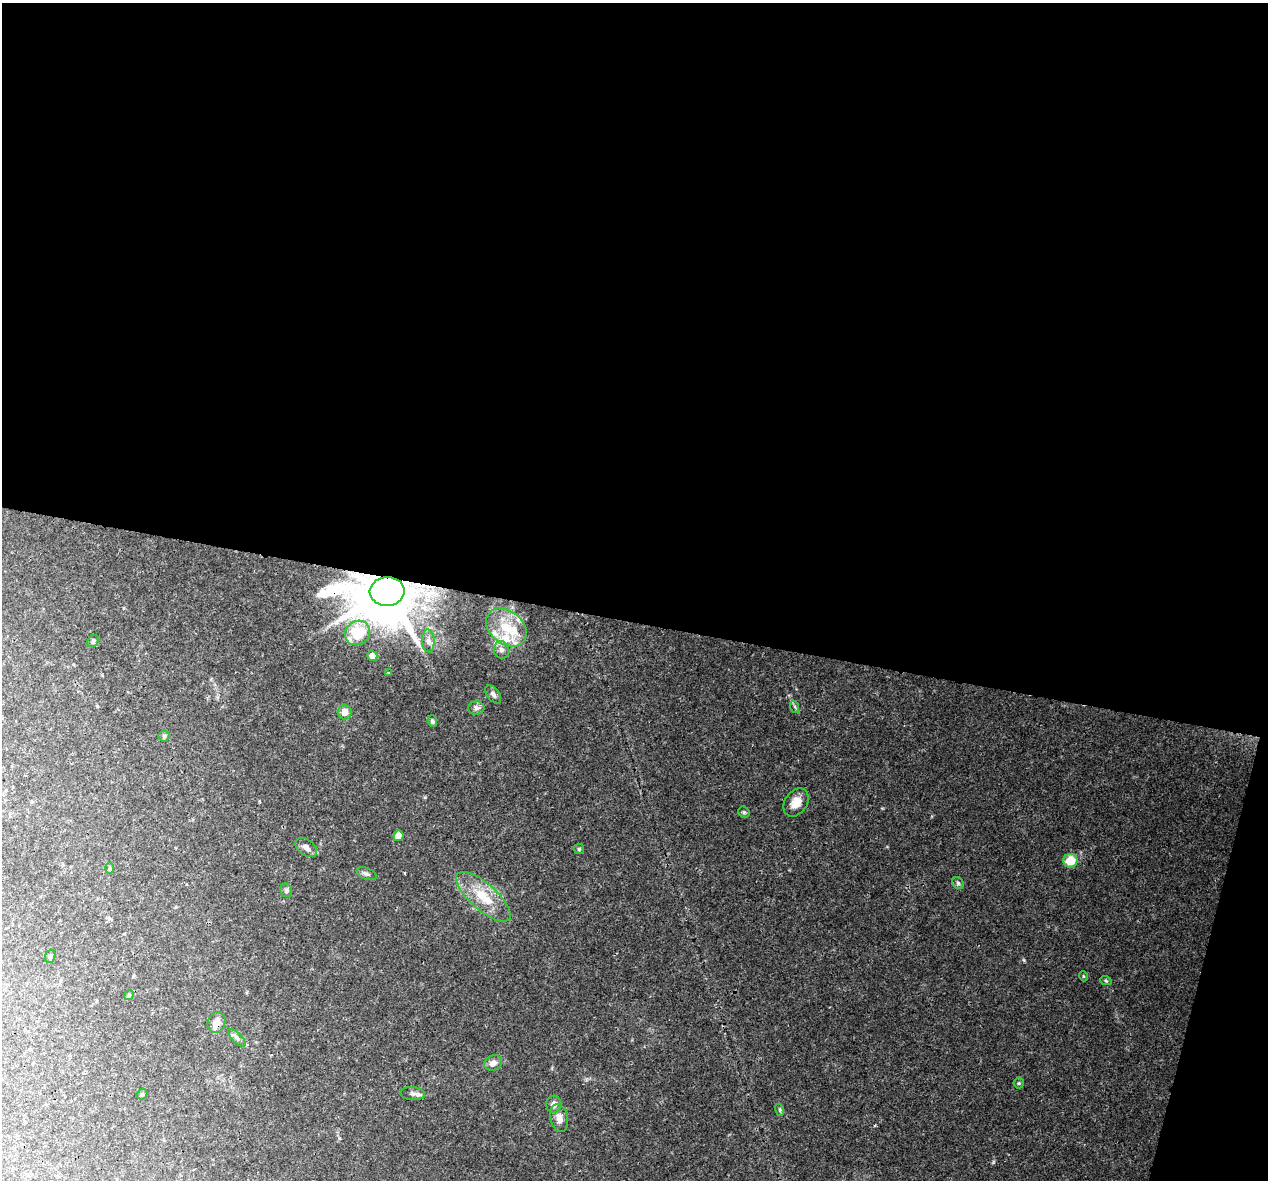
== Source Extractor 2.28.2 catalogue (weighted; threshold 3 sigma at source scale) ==
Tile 4 of 4 x 4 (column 4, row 1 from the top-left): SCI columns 3811-5076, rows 3812-4989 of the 5100 x 5330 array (HDU 1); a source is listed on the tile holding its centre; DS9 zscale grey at full resolution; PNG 1270 x 1182 px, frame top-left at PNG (2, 3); each listed source drawn as its Kron ellipse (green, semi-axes under 4 px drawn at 4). Shown black and unused: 55% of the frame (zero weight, under 3 of 4 exposures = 5% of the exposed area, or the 3 px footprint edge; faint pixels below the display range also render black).
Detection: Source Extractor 2.28.2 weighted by HDU 2 'WHT'; one run over the whole footprint, this tile lists its part. Background 0.0316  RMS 0.0021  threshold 0.00955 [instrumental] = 3 sigma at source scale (4.5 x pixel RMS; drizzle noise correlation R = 1.50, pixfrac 1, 0.0396/0.0396 arcsec/px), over >= 5 px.
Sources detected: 42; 4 inside a brighter listed object's ellipse — not listed separately; the other 38 listed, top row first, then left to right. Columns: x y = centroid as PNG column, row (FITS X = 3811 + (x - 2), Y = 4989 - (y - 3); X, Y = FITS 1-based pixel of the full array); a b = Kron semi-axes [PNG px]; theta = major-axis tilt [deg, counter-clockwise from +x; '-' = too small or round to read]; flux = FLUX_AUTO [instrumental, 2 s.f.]
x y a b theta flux
387 591 17 14 5 1700
506 627 22 16 -40 6.8
358 633 13 11 37 8.2
93 641 6 5 - 0.35
428 641 11 6 -86 1
501 650 9 7 -74 0.94
372 656 5 5 - 1.4
389 673 4 3 - 0.23
493 694 10 6 -54 0.71
795 707 6 4 -72 0.32
476 708 8 6 1 0.66
345 712 7 7 - 1.7
432 721 6 4 -70 0.47
164 736 5 5 - 0.35
796 802 15 11 55 2.5
744 812 6 5 - 0.33
398 836 5 5 - 2.4
306 847 12 7 -36 1.2
579 849 5 5 - 0.29
1070 861 7 6 - 5
110 868 6 4 -90 0.29
367 874 10 5 -20 0.56
958 883 6 5 - 0.42
286 890 7 6 - 0.43
483 897 34 13 -41 6
50 956 7 5 70 0.33
1083 976 5 3 - 0.2
1106 981 6 3 -19 0.24
129 995 5 4 - 0.27
216 1022 11 8 68 1.9
237 1038 11 5 -45 0.65
493 1063 9 7 20 1.2
1019 1083 5 5 - 0.28
142 1094 6 4 42 0.29
413 1094 12 6 -5 0.84
554 1104 8 7 - 1.2
780 1110 6 4 -72 0.26
559 1118 14 8 -78 1.5
Overlapping masked pixels (flux is a lower limit): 2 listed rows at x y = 387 591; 216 1022